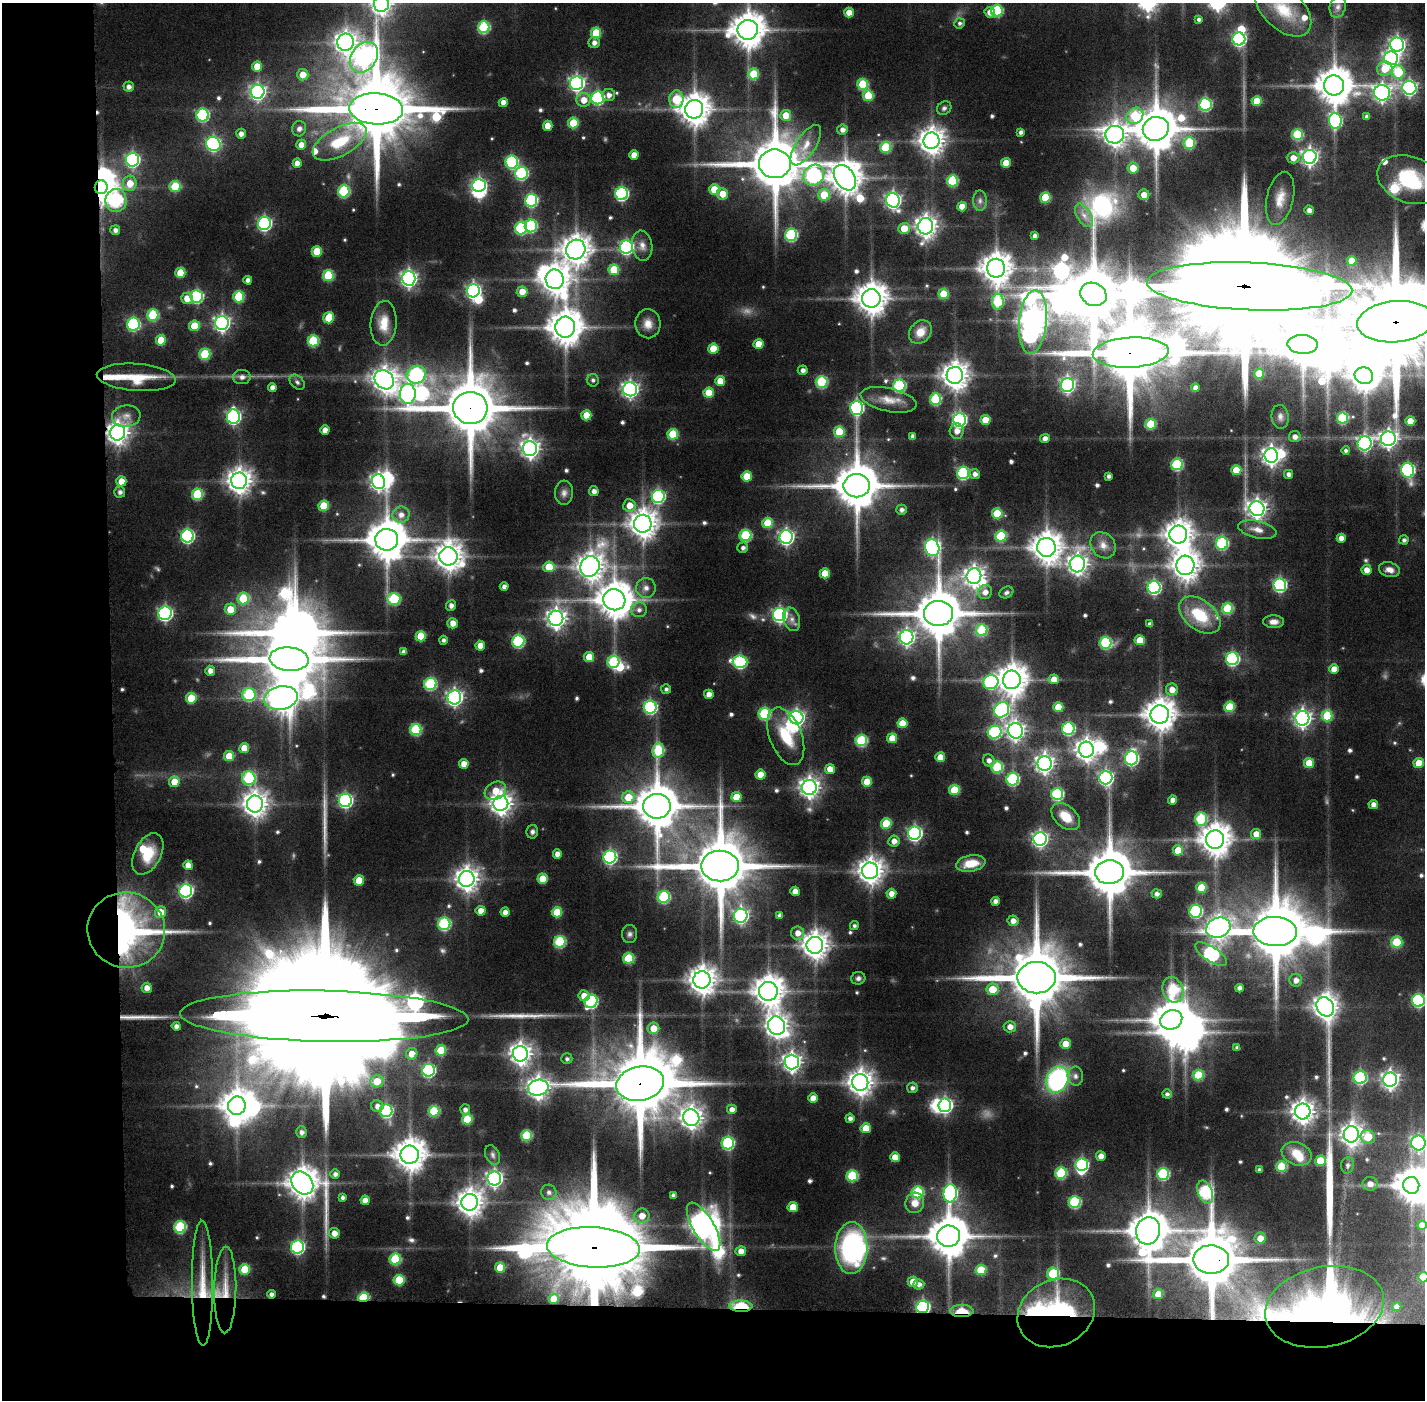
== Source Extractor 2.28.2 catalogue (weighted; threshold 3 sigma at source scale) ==
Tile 7 of 3 x 3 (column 1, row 3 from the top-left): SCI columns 1-1423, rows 34-1431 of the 4269 x 4258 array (HDU 1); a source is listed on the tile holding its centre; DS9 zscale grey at full resolution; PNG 1427 x 1402 px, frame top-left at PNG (2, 3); each listed source drawn as its Kron ellipse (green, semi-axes under 4 px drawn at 4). Shown black and unused: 14% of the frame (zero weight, under 5 of 10 exposures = <1% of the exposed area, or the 3 px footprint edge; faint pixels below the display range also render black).
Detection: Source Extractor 2.28.2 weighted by HDU 2 'WHT'; one run over the whole footprint, this tile lists its part. Background 0.0951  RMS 0.0064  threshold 0.0262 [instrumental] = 3 sigma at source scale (4.09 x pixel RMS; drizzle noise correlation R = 1.36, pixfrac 0.8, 0.05/0.05 arcsec/px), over >= 5 px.
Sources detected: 617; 12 too faint to see at this stretch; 26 inside a brighter object's white glare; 1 cosmic-ray / hot-pixel residue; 2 long thin detections or spike segments (spike, bleed or trail) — neither listed nor drawn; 8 inside a brighter listed object's ellipse — not listed separately; of the other 568, all 500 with FLUX_AUTO >= 1.64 (the completeness limit of this list) listed and drawn (68 fainter detections not listed), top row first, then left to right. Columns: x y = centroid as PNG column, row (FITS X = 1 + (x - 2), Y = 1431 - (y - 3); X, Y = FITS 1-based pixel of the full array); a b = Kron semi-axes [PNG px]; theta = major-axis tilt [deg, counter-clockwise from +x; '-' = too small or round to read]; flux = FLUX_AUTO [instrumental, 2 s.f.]
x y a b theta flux
381 4 8 7 - 400
1338 7 11 8 77 3.1
1283 9 34 20 -44 24
997 11 6 5 - 48
849 12 5 4 - 8.4
990 12 5 5 - 4.4
1199 19 4 4 - 1.9
960 23 5 5 - 1.7
484 27 6 5 - 52
748 30 10 10 - 1400
596 33 5 5 - 22
1239 39 6 6 - 120
345 42 9 8 - 460
594 43 5 5 - 3.2
1397 45 7 7 - 180
364 57 16 12 54 310
1391 58 7 7 - 190
257 66 5 5 - 9.8
1385 69 8 7 - 14
1398 72 7 6 - 29
754 74 5 5 - 21
303 75 6 5 - 7.9
577 83 7 6 - 180
863 84 5 5 - 32
1334 85 10 10 - 1600
129 87 5 5 - 2.9
1409 88 7 7 - 160
258 92 7 7 - 170
1382 93 8 8 - 220
609 95 6 6 - 3.5
868 96 5 5 - 23
598 98 6 6 - 81
676 99 9 7 -90 27
584 100 7 7 - 7.3
1257 101 5 5 - 17
503 103 4 4 - 5.9
1205 104 6 6 - 69
944 108 8 6 37 1.6
376 109 27 15 -3 7900
694 109 9 9 - 1100
203 115 6 6 - 72
786 115 5 5 - 10
1135 116 9 7 40 32
1367 117 4 4 - 2.3
1335 121 8 6 -85 90
573 123 5 5 - 22
548 126 5 5 - 8.8
299 129 8 7 - 2.9
1156 129 13 11 20 2600
842 130 5 5 - 2.9
1021 132 4 4 - 2.2
241 134 5 4 - 3.2
1115 135 9 9 - 540
1297 135 5 5 - 36
931 141 8 8 - 690
340 142 30 14 28 27
1189 143 6 6 - 33
213 144 7 7 - 120
301 145 5 5 - 5.9
806 145 23 10 56 8.9
885 147 5 5 - 32
634 155 4 4 - 5.8
1310 157 7 6 - 250
1293 158 6 6 - 5.6
132 160 7 6 - 120
512 162 6 6 - 67
297 163 4 4 - 4.8
1006 163 5 5 - 11
775 164 16 14 2 4100
1133 168 5 5 - 12
521 173 6 6 - 78
814 175 11 10 - 96
845 178 14 9 -55 1200
1410 180 33 23 -20 44
952 181 5 5 - 40
130 183 8 7 - 9.8
479 185 7 6 - 110
175 186 5 5 - 25
101 187 7 6 - 890
714 189 5 5 - 13
344 191 6 6 - 52
622 194 6 6 - 95
723 194 5 5 - 9.5
824 195 6 6 - 18
1144 195 5 5 - 7
1045 198 5 5 - 24
1280 198 27 13 77 11
531 200 6 6 - 76
893 200 7 6 - 190
116 201 11 10 - 82
980 201 10 6 -90 2.7
962 207 5 5 - 8
1309 210 5 5 - 3.4
1084 215 13 7 -58 4.4
264 223 6 6 - 130
531 226 6 6 - 55
926 226 8 7 - 450
521 228 6 6 - 54
904 228 6 5 - 11
115 230 5 5 - 2.7
791 235 6 6 - 67
1035 236 4 4 - 2.9
642 246 15 10 -81 5.1
626 247 6 6 - 130
576 249 10 9 - 890
317 251 5 5 - 18
1352 261 5 5 - 10
996 268 9 9 - 1000
614 270 5 5 - 24
180 273 5 5 - 17
328 276 5 5 - 33
409 278 7 7 - 220
555 279 10 9 - 880
248 280 4 4 - 3
1249 286 103 23 -2 42000
473 291 7 6 - 150
522 292 5 5 - 8.3
944 294 5 5 - 19
1093 294 13 11 -25 4300
197 296 6 6 - 79
239 297 5 5 - 32
187 298 6 5 - 8.1
871 298 9 9 - 1100
998 302 8 6 89 35
153 315 6 5 - 39
329 318 6 5 - 18
1033 322 32 14 84 890
1396 322 38 20 5 15000
222 323 7 6 - 220
384 323 22 13 86 12
133 324 6 6 - 76
648 324 14 12 -86 6.6
194 326 5 5 - 16
565 327 10 10 - 1300
920 332 13 10 47 8.9
161 340 5 5 - 15
313 341 5 5 - 38
759 344 5 5 - 11
1303 344 15 9 -2 2100
713 349 5 5 - 15
1131 353 38 15 3 6800
205 354 5 5 - 38
803 370 5 5 - 2.9
1259 374 5 5 - 14
416 375 10 8 25 80
955 375 8 8 - 740
1364 376 9 8 - 680
136 377 39 13 -4 20
242 377 9 7 2 3
384 380 10 9 - 610
593 380 6 6 - 1.8
720 381 5 5 - 8.5
297 382 9 6 -44 1.8
822 382 6 6 - 49
1067 385 7 6 - 160
899 386 6 6 - 65
272 388 4 4 - 3.7
1195 388 4 4 - 3.9
630 389 7 7 - 220
709 393 5 5 - 15
408 394 10 8 89 250
935 399 5 5 - 43
889 400 28 11 -12 9.9
470 408 17 16 - 4800
857 408 7 6 - 110
586 415 5 5 - 14
126 416 14 10 8 5.4
233 417 7 6 - 130
1280 417 12 8 -82 3
1342 418 5 5 - 45
959 420 7 6 - 140
985 420 5 5 - 13
1410 421 5 4 - 9.3
1151 424 5 5 - 25
325 430 4 4 - 4.7
957 431 7 7 - 4.3
839 432 5 5 - 23
118 433 8 7 - 460
673 434 5 5 - 26
912 436 4 4 - 2.4
1295 437 6 5 - 3.5
1045 438 5 4 - 3.5
1388 439 7 7 - 250
1365 443 7 7 - 140
530 449 7 7 - 310
1346 451 4 4 - 1.7
1271 456 7 7 - 330
1177 464 6 5 - 53
1236 470 5 5 - 15
1408 470 7 6 - 110
963 473 6 6 - 70
975 474 5 5 - 2.9
1288 474 4 4 - 2.7
747 476 5 5 - 15
1109 476 4 4 - 2.1
121 481 5 5 - 7
239 481 8 8 - 610
378 482 7 6 - 220
857 486 13 11 1 2800
594 491 5 4 - 3.2
120 492 5 5 - 2.4
564 493 12 9 85 3.5
197 494 5 5 - 38
658 497 6 6 - 88
629 505 6 6 - 7.7
324 506 5 5 - 22
1257 509 7 7 - 330
901 510 5 5 - 2.3
997 513 5 5 - 21
401 515 8 8 - 5
768 523 5 5 - 20
643 524 9 9 - 850
1257 530 19 8 -12 6
745 535 6 5 - 44
1178 535 9 9 - 820
187 536 6 6 - 100
1001 536 5 5 - 36
786 537 7 6 - 170
1341 538 4 4 - 4.3
387 540 11 11 - 2100
1404 540 5 4 - 1.8
1222 543 6 6 - 60
1103 545 14 11 -50 6.5
1046 547 9 9 - 1000
743 548 5 5 - 2.1
932 548 9 7 -70 160
448 556 9 9 - 810
1077 564 8 7 - 380
1185 565 9 9 - 830
590 566 10 9 - 740
549 567 5 5 - 14
1367 570 5 5 - 5.3
1389 570 10 7 -15 4.2
825 573 5 5 - 13
974 576 7 7 - 370
1280 585 6 6 - 110
504 587 4 4 - 2.9
1154 587 6 6 - 110
646 588 10 10 - 3.9
985 592 7 7 - 4.4
1006 592 7 5 24 1.7
243 598 6 5 - 25
394 599 6 6 - 48
614 600 11 10 - 1500
451 605 5 5 - 2.9
230 609 6 5 - 12
1228 609 5 5 - 34
639 610 8 7 - 3
165 613 7 6 - 140
938 613 14 12 1 3200
780 615 6 6 - 150
1200 615 23 14 -38 28
556 618 7 7 - 350
792 619 12 8 -73 4.1
1274 622 10 6 -1 3.8
453 623 5 5 - 5.6
1150 624 4 4 - 2.4
982 630 6 6 - 35
421 636 5 5 - 20
906 637 7 7 - 200
443 640 4 4 - 1.8
1140 640 5 5 - 14
518 641 6 6 - 68
1105 643 6 6 - 55
480 646 5 5 - 7.4
404 652 4 4 - 2.7
589 657 5 5 - 12
289 659 19 11 -5 4500
1232 659 6 6 - 89
613 662 6 6 - 46
740 662 7 6 - 79
1334 669 5 5 - 6.8
210 671 5 5 - 3.9
1054 679 5 5 - 7.4
1012 680 9 9 - 1100
991 682 7 7 - 83
430 684 6 6 - 56
666 689 5 5 - 1.7
1172 690 6 6 - 6.3
709 694 4 4 - 4.9
249 695 6 6 - 45
454 697 7 7 - 220
191 698 5 5 - 21
281 698 17 11 11 820
650 707 6 6 - 92
1058 707 5 5 - 13
1230 707 5 5 - 23
1002 710 8 7 - 130
764 714 6 6 - 54
1160 714 9 9 - 1100
1327 716 5 5 - 25
796 718 7 6 - 180
1302 718 7 7 - 260
902 723 5 5 - 13
1068 729 6 6 - 69
416 730 5 5 - 44
1015 731 8 7 - 290
995 732 7 6 - 71
786 736 30 16 -69 24
892 738 5 5 - 13
861 740 6 6 - 49
244 748 5 5 - 11
658 750 7 5 84 36
1086 750 8 7 - 470
229 756 5 5 - 16
940 757 5 5 - 9.7
1131 758 7 6 - 120
989 760 6 5 - 3.2
1045 763 7 7 - 310
1309 763 5 5 - 15
1419 763 5 5 - 14
464 764 5 5 - 6.6
997 767 6 5 - 39
830 769 5 5 - 7.5
760 775 5 5 - 10
249 778 7 6 - 56
1106 778 6 6 - 160
1013 779 6 6 - 69
174 782 5 5 - 11
867 782 5 5 - 13
809 787 7 7 - 370
954 790 5 5 - 24
495 791 11 8 28 10
1057 794 6 6 - 65
628 797 6 6 - 14
737 797 5 5 - 14
345 800 6 6 - 130
1173 800 4 4 - 4.6
501 803 7 7 - 470
255 804 8 8 - 640
1373 804 5 4 - 3.5
657 806 14 12 -1 2700
1066 817 16 10 -42 10
1201 819 7 6 - 42
886 824 5 5 - 23
532 832 7 5 80 1.7
915 833 6 6 - 150
1256 834 5 5 - 6.8
1040 839 7 6 - 200
1215 839 9 9 - 1100
894 841 5 5 - 4.3
1178 850 5 5 - 16
148 854 22 13 63 18
557 854 4 4 - 4.2
610 857 6 6 - 110
971 863 15 8 10 14
188 865 5 4 - 7
720 866 19 15 1 5100
870 871 8 8 - 660
1110 872 14 12 4 3300
467 879 8 8 - 540
543 879 5 5 - 12
359 880 5 5 - 12
1201 888 5 5 - 20
186 891 6 6 - 140
795 891 5 4 - 7
891 894 5 5 - 5
1157 894 5 4 - 2.4
664 897 6 6 - 54
996 901 4 4 - 3.5
481 911 5 5 - 6.2
1195 911 6 6 - 77
160 912 6 5 - 9.7
505 912 4 4 - 3.9
557 912 5 5 - 20
780 915 4 4 - 2.3
741 916 7 6 - 150
1013 921 5 5 - 4.3
444 924 6 6 - 69
854 926 4 4 - 1.6
1218 928 12 9 21 460
126 930 39 37 -14 240
1275 932 22 14 -2 5100
798 933 6 6 - 5.4
630 934 9 7 88 2.1
560 942 6 5 - 49
1397 942 6 5 - 20
815 945 8 8 - 750
1211 954 18 7 -33 150
629 958 5 5 - 32
858 978 7 6 - 1.9
1036 978 19 15 0 5700
702 980 8 8 - 790
1296 980 6 6 - 3.7
147 988 5 5 - 4.9
1239 988 4 4 - 3.6
992 989 6 6 - 15
1173 990 13 10 -68 48
768 991 9 9 - 1000
584 996 5 5 - 7.1
1418 1000 6 6 - 89
591 1001 7 6 - 81
1325 1007 10 8 -58 610
324 1016 144 25 -1 73000
1171 1020 11 9 25 1700
176 1026 4 4 - 2.9
777 1026 9 8 - 470
1010 1027 6 5 - 4.7
653 1028 6 6 - 9.1
1065 1044 5 5 - 8.2
1237 1048 4 3 - 1.9
441 1050 5 5 - 22
412 1054 6 5 - 8
520 1054 8 7 - 450
567 1059 5 5 - 1.7
792 1062 7 7 - 320
429 1070 6 6 - 87
1198 1075 5 5 - 26
1075 1076 9 7 -87 2.8
1360 1077 6 6 - 73
1057 1079 13 11 65 100
1390 1080 7 7 - 280
377 1081 6 6 - 13
860 1082 8 8 - 620
640 1084 24 17 11 6700
538 1088 10 8 10 450
912 1088 5 5 - 2.3
1167 1094 5 4 - 2
813 1098 5 5 - 6.9
945 1105 7 6 - 150
237 1106 9 8 - 1000
377 1106 6 5 - 3.6
732 1109 5 4 - 3.8
465 1110 5 5 - 2.5
386 1111 6 6 - 72
434 1111 5 5 - 33
1303 1111 8 7 - 520
691 1118 8 8 - 450
850 1118 4 4 - 2.6
467 1119 5 5 - 25
866 1128 5 5 - 10
302 1132 6 5 - 2.6
1351 1134 8 7 - 450
527 1136 5 5 - 34
1368 1137 7 6 - 16
728 1143 6 6 - 70
1418 1143 7 7 - 140
1297 1154 15 11 -22 10
410 1155 9 9 - 1100
493 1155 10 7 -66 2.2
1101 1156 5 5 - 4.6
895 1157 5 5 - 9.6
1320 1161 5 5 - 18
1082 1165 6 6 - 80
1347 1165 8 6 79 2.2
1281 1167 5 5 - 29
1259 1170 4 3 - 1.9
1061 1173 6 5 - 42
335 1174 5 4 - 2.5
1163 1174 6 6 - 59
852 1176 5 5 - 39
494 1178 7 7 - 220
302 1183 12 10 -50 1100
1370 1184 7 7 - 4.4
1411 1185 8 8 - 990
549 1192 7 7 - 2.7
918 1192 6 6 - 43
1205 1192 12 7 -68 81
950 1193 9 6 85 110
673 1195 4 4 - 2.2
343 1197 4 4 - 1.9
365 1200 4 4 - 5.9
469 1202 8 8 - 730
1075 1202 6 6 - 56
915 1203 10 9 - 6.7
793 1207 5 5 - 14
642 1216 8 7 - 7.1
1422 1225 5 4 - 5.7
180 1227 6 6 - 52
704 1227 27 10 -59 710
1148 1231 14 12 76 1900
334 1233 5 5 - 5.6
948 1236 11 10 - 2100
1260 1238 6 5 - 6
297 1247 6 6 - 100
593 1247 46 20 -3 19000
851 1248 26 16 89 110
741 1251 5 5 - 5.4
395 1259 5 5 - 38
1211 1260 18 14 0 4900
500 1268 5 5 - 15
245 1269 5 5 - 21
981 1270 5 5 - 21
1053 1273 6 6 - 33
1423 1277 5 5 - 17
399 1280 5 5 - 25
913 1282 5 5 - 9.4
202 1283 62 10 -89 24
919 1284 5 5 - 2.9
225 1290 43 11 89 17
271 1294 4 4 - 2.6
1158 1294 5 5 - 13
363 1297 5 4 - 40
554 1299 5 5 - 11
741 1306 11 5 -2 27
923 1307 6 6 - 120
1324 1307 60 40 11 350
1397 1307 5 4 - 2.8
962 1311 12 6 -1 13
1056 1313 40 33 25 170
Overlapping masked pixels (flux is a lower limit): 21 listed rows (the first 20) at x y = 376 109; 101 187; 116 201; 1249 286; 1396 322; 1131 353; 470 408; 118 433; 126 930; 324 1016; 640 1084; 593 1247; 1211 1260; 202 1283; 225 1290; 363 1297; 741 1306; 923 1307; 1324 1307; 962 1311
Isophote crosses this tile's border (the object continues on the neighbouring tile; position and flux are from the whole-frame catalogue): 9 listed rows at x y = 381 4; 1283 9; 1410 180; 1249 286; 1396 322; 1418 1000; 1418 1143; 1422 1225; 1423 1277